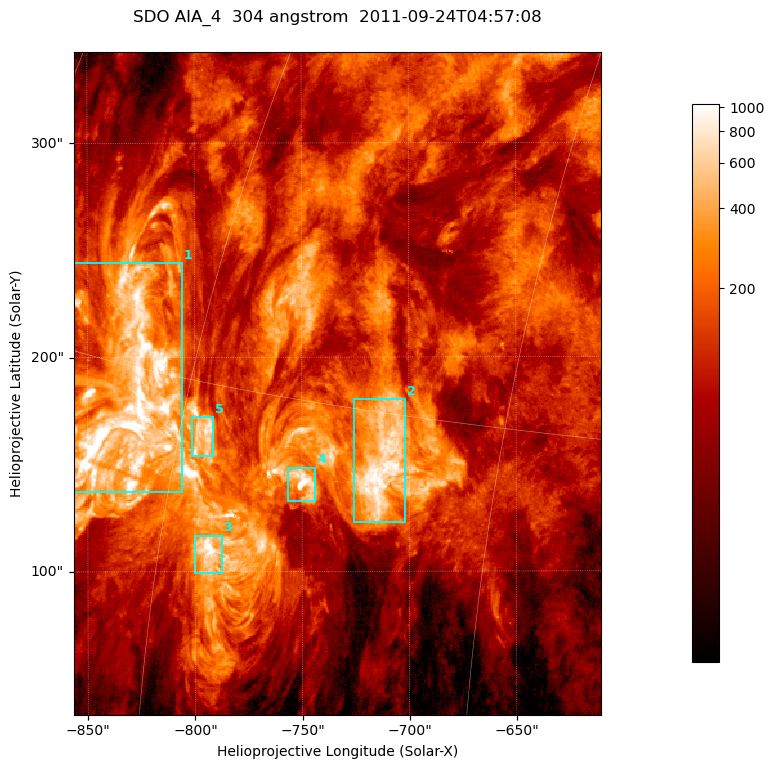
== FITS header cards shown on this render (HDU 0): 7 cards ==
TELESCOP= 'SDO     '           /
INSTRUME= 'AIA_4   '           /
WAVELNTH=                  304 /
WAVEUNIT= 'angstrom'           /
DATE-OBS= '2011-09-24T04:57:08.13' /
CTYPE1  = 'HPLN-TAN'           /
CTYPE2  = 'HPLT-TAN'           /

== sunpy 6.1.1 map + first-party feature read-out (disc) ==
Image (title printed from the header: SDO AIA_4  304 angstrom  2011-09-24T04:57:08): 410 x 515 px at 0.6 arcsec/px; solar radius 956 arcsec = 1593 px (partial field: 2.6% of the solar disc is inside the frame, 100% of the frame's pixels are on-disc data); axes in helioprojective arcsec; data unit not stated in the header (colour bar unlabelled)
Pointing: header CRPIX1/2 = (2058.21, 2041.36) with CRVAL1/2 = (0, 0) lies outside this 410 x 515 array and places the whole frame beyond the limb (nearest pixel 1.41 R_sun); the SolarSoft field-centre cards XCEN/YCEN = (-733.4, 187.7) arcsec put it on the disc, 1312 arcsec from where CRPIX/CRVAL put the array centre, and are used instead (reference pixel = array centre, CRVAL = XCEN/YCEN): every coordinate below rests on XCEN/YCEN
Orientation: roll -0.132 deg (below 1 deg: not rotated)
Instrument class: DISC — disc imager (sunpy class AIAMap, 304 A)
Bright regions (active regions / flare kernels): reference = the on-disc median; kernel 3 px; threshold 5 sigma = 375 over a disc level ~112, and >= 1.15x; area >= 211 px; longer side >= 5 px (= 3 arcsec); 5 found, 5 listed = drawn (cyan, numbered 1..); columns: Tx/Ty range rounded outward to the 2 arcsec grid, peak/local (2 s.f.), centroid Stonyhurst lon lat
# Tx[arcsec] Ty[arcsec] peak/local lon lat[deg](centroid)
1 -858..-806 136..244 19 -63 +14
2 -726..-700 122..180 10 -50 +14
3 -800..-786 98..118 12 -57 +10
4 -758..-742 132..150 13 -53 +13
5 -802..-790 154..172 7.4 -59 +14